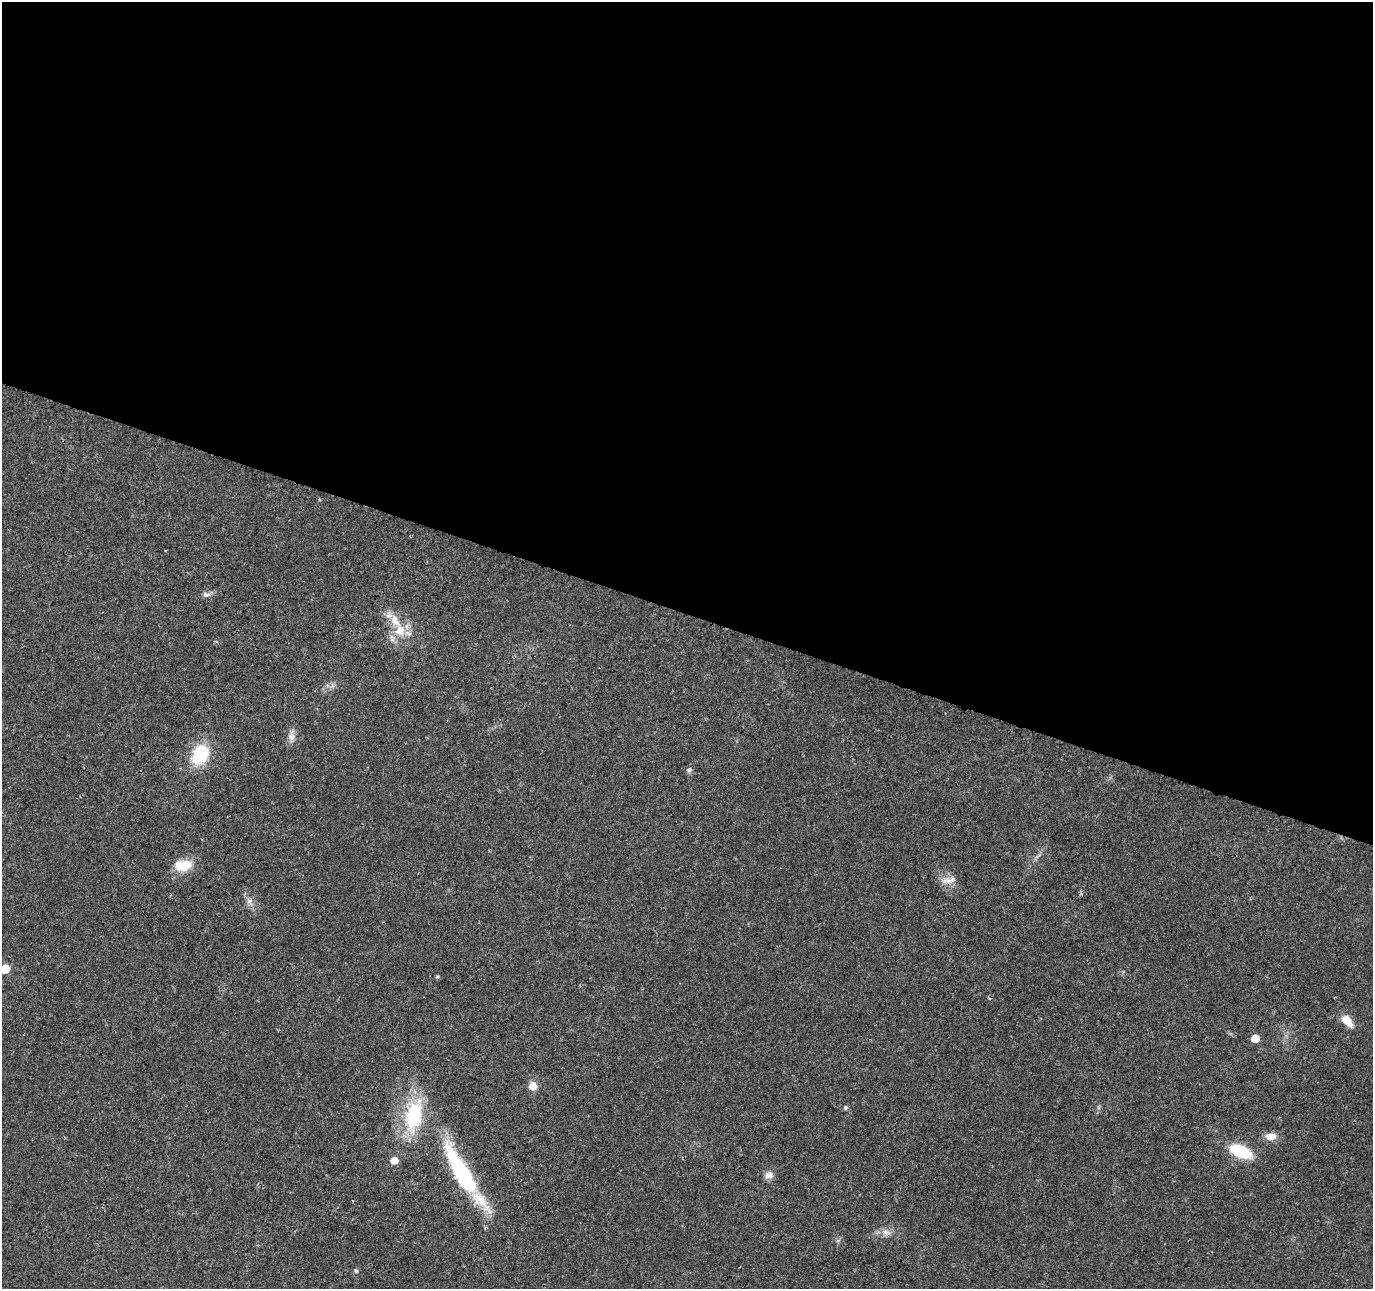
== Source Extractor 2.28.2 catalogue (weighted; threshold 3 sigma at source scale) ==
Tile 3 of 4 x 4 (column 3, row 1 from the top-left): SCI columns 2751-4121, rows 4076-5362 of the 5505 x 5644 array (HDU 1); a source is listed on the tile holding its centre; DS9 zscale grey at full resolution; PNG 1375 x 1291 px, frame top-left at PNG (2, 2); no overlay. Shown black and unused: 48% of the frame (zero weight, under 3 of 4 exposures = <1% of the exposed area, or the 3 px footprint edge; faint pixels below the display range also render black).
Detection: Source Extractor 2.28.2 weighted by HDU 2 'WHT'; one run over the whole footprint, this tile lists its part. Background 0.0261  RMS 0.0033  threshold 0.0148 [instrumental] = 3 sigma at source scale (4.5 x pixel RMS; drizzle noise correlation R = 1.50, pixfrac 1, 0.0396/0.0396 arcsec/px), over >= 5 px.
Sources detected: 24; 2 inside a brighter listed object's ellipse — not listed separately; the other 22 listed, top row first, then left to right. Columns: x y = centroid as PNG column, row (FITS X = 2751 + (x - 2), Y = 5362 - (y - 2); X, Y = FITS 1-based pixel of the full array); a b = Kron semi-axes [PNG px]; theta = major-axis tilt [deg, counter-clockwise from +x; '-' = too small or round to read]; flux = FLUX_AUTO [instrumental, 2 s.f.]
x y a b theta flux
206 595 12 7 -8 1.3
400 630 18 15 89 7
292 736 13 9 79 2.2
200 754 19 14 60 17
689 770 8 5 72 0.77
183 865 22 13 8 7
948 881 18 9 2 2.9
249 901 8 4 19 0.75
5 969 6 6 - 8.6
437 977 5 3 - 0.38
1347 1021 13 8 -50 5
1255 1038 6 6 - 4.5
533 1086 9 8 - 3.2
845 1108 6 4 89 0.5
414 1115 44 22 78 23
1271 1136 13 9 4 3
1241 1151 16 9 -23 22
394 1160 7 6 - 3.1
461 1171 75 18 -61 38
769 1175 11 9 10 2
886 1232 12 7 -25 1.9
356 1271 5 4 - 0.44
Isophote crosses this tile's border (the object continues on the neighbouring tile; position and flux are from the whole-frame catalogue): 1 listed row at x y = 5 969